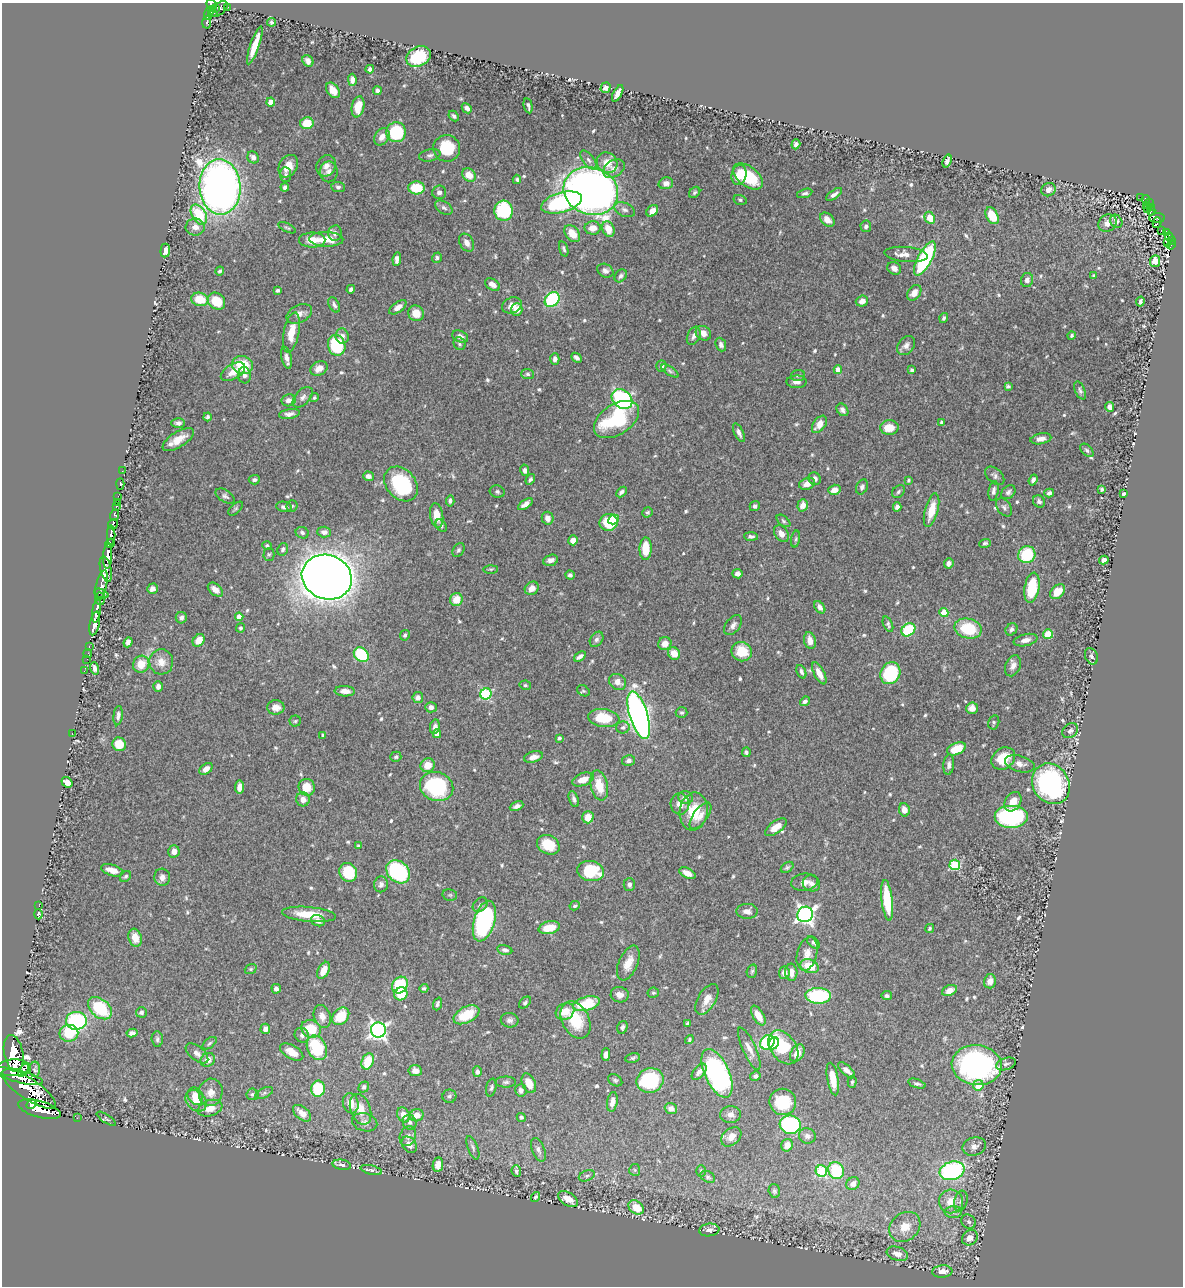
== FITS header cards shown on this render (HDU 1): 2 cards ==
NAXIS1  =                 1181
NAXIS2  =                 1284

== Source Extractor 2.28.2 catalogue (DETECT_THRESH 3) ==
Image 1181 x 1284 px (HDU 1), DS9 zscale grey, 1 PNG px = 1 image px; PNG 1185 x 1288 px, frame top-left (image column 1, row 1284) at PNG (2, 3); each listed source drawn as its Kron ellipse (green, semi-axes under 4 px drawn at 4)
Background 0.438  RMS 0.014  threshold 0.0416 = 3 sigma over >= 5 px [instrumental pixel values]
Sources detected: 652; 2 with non-positive FLUX_AUTO (blend fragments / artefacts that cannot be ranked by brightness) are neither listed nor drawn; of the other 650, the 500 brightest by FLUX_AUTO listed and drawn (150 fainter detections omitted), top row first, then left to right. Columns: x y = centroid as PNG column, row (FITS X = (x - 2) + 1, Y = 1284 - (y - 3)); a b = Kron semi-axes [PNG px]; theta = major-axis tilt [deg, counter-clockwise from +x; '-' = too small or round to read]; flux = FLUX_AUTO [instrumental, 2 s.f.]
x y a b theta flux
211 5 6 5 - 250
228 7 4 3 - 15
215 8 4 2 - 100
219 9 10 5 39 220
209 13 7 3 72 170
213 13 4 4 - 79
207 22 6 3 87 42
272 22 4 3 - 1.8
255 45 20 4 71 15
418 57 13 9 27 40
308 61 6 5 - 3.7
370 69 4 4 - 2.8
352 80 6 4 -88 4.1
606 88 5 4 - 4.1
333 90 9 5 -53 9.7
377 91 4 3 - 2.4
618 93 9 4 62 5
271 102 4 4 - 13
528 106 7 3 -77 2.2
358 107 10 6 78 15
467 108 6 4 -43 4.3
454 116 6 4 -47 2.6
307 123 7 6 - 18
396 132 10 10 - 56
382 137 9 7 54 7.2
796 144 5 4 - 2.8
447 148 13 13 - 36
430 155 11 6 13 3.2
253 157 6 5 - 5
588 160 11 5 -53 2.9
947 161 7 4 71 2.7
607 163 11 10 - 12
288 166 12 9 60 11
326 166 11 9 59 6.8
614 169 11 8 31 6
329 172 10 8 89 5.2
286 175 7 5 -86 2.5
469 175 7 6 - 11
739 175 10 7 78 16
748 176 17 9 -38 45
517 179 4 3 - 1.8
666 183 7 6 - 4.5
220 187 28 20 -86 670
285 187 4 4 - 3.2
338 187 7 5 -6 2.3
416 188 8 6 -4 28
1049 190 7 6 - 5.3
591 191 28 23 -20 830
439 192 7 7 - 3.9
695 192 6 5 - 1.7
805 193 8 4 17 2.2
834 194 9 4 36 3.7
1141 198 4 2 - 8.4
1146 199 4 3 - 45
740 200 7 5 -16 1.7
561 203 21 10 16 94
1149 203 3 2 - 13
1146 205 3 3 - 1.7
1151 207 3 2 - 11
444 208 9 6 -32 3.1
1148 208 3 2 - 3.1
624 210 11 6 -25 3.6
504 211 10 9 - 73
652 211 7 5 45 6.4
1151 211 4 2 - 6.9
199 215 11 7 -59 39
992 216 9 5 -61 20
930 218 6 5 - 15
1157 218 8 5 0 42
827 220 8 6 -43 6.7
1116 221 7 6 - 2.6
1107 223 9 8 - 6
1157 223 5 2 - 10
866 226 6 5 - 2.8
195 227 9 8 - 6.4
287 228 9 4 -27 1.6
593 228 8 6 0 8.3
608 229 8 6 -67 13
1161 230 4 3 - 16
1167 232 4 2 - 2.1
335 233 8 6 81 4
572 234 9 6 -54 13
1169 236 4 2 - 27
326 239 17 7 -2 18
312 240 13 7 0 14
1171 241 4 3 - 60
1168 242 3 2 - 1.9
467 243 9 6 -59 5.4
1171 245 4 2 - 14
564 249 8 4 -73 1.9
165 250 7 4 85 6.3
906 254 22 7 -6 7.5
437 258 5 4 - 2.3
925 258 19 7 62 94
397 259 7 4 84 4.5
1155 261 6 5 - 12
894 268 7 6 - 5
220 271 4 3 - 1.7
605 271 8 6 -27 3.8
621 276 7 5 49 2.4
1094 276 4 4 - 1.5
1027 280 7 6 - 3.8
492 285 8 5 -33 6.1
351 289 4 4 - 2.7
278 290 4 3 - 1.9
914 293 9 6 52 7.5
200 299 8 6 -13 24
552 299 8 6 50 67
216 301 9 7 -41 25
862 301 6 5 - 5.8
1140 302 5 3 - 2.4
334 305 8 5 -62 2.8
512 305 10 8 21 7.2
398 307 10 5 36 6.2
517 309 6 5 - 11
416 313 8 7 - 11
299 314 13 8 26 6.9
944 318 5 4 - 1.9
291 332 20 7 79 16
703 333 8 6 -38 7
342 336 7 6 - 5.2
694 336 9 6 67 4.2
1072 336 4 4 - 1.7
460 337 8 5 -25 5.4
460 344 6 6 - 2.2
337 345 10 8 -73 54
721 345 7 5 -69 2.9
906 345 11 7 51 5.8
286 358 11 5 -78 5.3
576 358 6 4 -42 2.7
555 359 6 4 87 3.5
242 365 10 9 - 29
661 366 5 5 - 3.4
319 368 9 6 28 6.5
838 370 4 4 - 9.1
912 370 3 3 - 2.4
670 371 10 4 -32 2.2
233 372 13 7 31 9.6
528 374 6 5 - 2.1
244 375 8 6 -85 3.5
798 375 7 5 7 2.2
797 382 10 6 -1 4.4
1008 386 4 3 - 1.7
1080 390 9 5 -67 2.8
303 397 12 7 48 4.1
314 398 5 4 - 1.5
622 399 11 9 -39 140
288 400 7 6 - 5.2
1110 407 5 4 - 4.2
842 410 7 5 -51 3.1
289 414 10 4 9 4.1
207 417 4 4 - 2.2
616 419 25 15 33 85
942 422 4 4 - 1.7
178 423 7 4 -1 2.6
819 424 10 6 54 10
889 428 9 7 0 15
739 433 10 4 -64 3.8
1041 439 10 5 10 5.5
178 440 18 7 32 14
1087 450 8 5 -45 2.2
525 470 6 4 -77 3.4
122 471 2 2 - 4.2
368 476 5 4 - 4.7
995 476 11 7 -42 3.5
530 479 6 4 58 2
815 479 6 6 - 4
254 480 5 4 - 2.3
909 480 4 3 - 1.5
1033 480 5 4 - 2.7
120 484 5 3 - 9.9
401 484 19 14 -48 74
807 484 8 6 18 7.9
862 487 8 5 66 2.9
1102 489 4 3 - 1.6
834 490 6 5 - 7.1
994 491 10 5 81 3.1
497 492 7 6 - 2.3
621 492 6 4 44 2.7
898 492 7 5 47 2
1008 492 8 6 43 2.7
1049 493 5 4 - 3.3
1124 494 4 3 - 2.1
118 496 2 2 - 5.5
225 496 10 6 -31 2.8
450 501 5 4 - 2.5
1039 501 6 5 - 2.9
117 502 2 2 - 5.7
525 504 8 4 34 4.9
803 505 6 5 - 7.1
116 506 3 3 - 35
292 506 5 5 - 1.5
755 506 5 5 - 2.7
284 507 8 5 -10 3.4
897 507 4 4 - 3.8
1004 507 10 6 -54 3.1
236 509 9 5 41 1.7
931 510 17 6 75 19
647 512 5 5 - 1.6
114 515 6 4 69 100
437 515 12 6 -81 14
548 518 6 6 - 5.3
614 519 5 4 - 9
783 521 8 4 -39 1.8
609 522 9 8 - 46
113 524 5 5 - 160
441 526 7 5 -54 1.9
324 532 7 5 -3 4.1
302 533 7 5 -22 2.6
781 534 9 6 -56 6.8
111 535 9 4 89 690
751 536 7 4 -2 2.6
796 539 8 3 79 1.6
573 540 5 5 - 7
110 543 5 4 - 350
985 543 6 4 20 2.1
267 546 5 4 - 1.7
283 549 6 5 - 2.6
646 549 11 6 89 23
458 550 7 5 58 2.3
269 554 6 5 - 1.8
1027 555 9 8 - 46
108 556 13 4 86 980
551 560 7 5 17 4.5
1104 560 5 4 - 4.8
949 563 5 4 - 3.3
106 569 13 5 -78 610
491 569 7 4 1 1.5
737 574 5 5 - 4.4
570 575 4 4 - 2.4
327 577 25 22 -21 2200
101 585 16 5 76 780
532 588 7 6 - 8.2
1032 588 15 7 80 40
152 589 5 5 - 4.1
215 590 8 5 -40 7.2
1058 592 8 6 43 14
101 594 7 2 -21 190
100 599 6 4 -85 250
456 600 6 6 - 14
820 607 7 4 -53 3.8
97 611 12 4 82 600
944 613 4 4 - 30
239 617 4 4 - 8.6
181 618 5 5 - 2.9
95 623 12 4 78 1000
888 624 8 4 -67 2.2
733 625 11 7 52 4.6
240 628 4 4 - 1.6
968 628 14 10 -12 39
1011 629 7 5 52 2.8
908 630 7 6 - 57
1048 634 5 4 - 35
405 635 5 4 - 2.1
596 639 8 6 56 2.6
199 640 7 5 52 12
1026 640 12 6 13 6
810 641 8 6 -75 7.1
128 642 5 4 - 3.1
665 644 7 6 - 8.9
89 647 3 2 - 21
742 652 10 9 - 22
88 653 4 2 - 10
674 653 6 5 - 11
361 655 8 6 -43 55
580 656 6 3 36 3.3
1091 656 8 6 -66 2.8
87 659 2 2 - 3.4
161 662 12 12 - 9.5
141 664 9 8 - 14
1013 666 11 7 67 5.4
95 668 6 4 -71 4
84 671 3 2 - 8.1
801 672 7 4 -67 2.6
819 673 12 5 -62 8.5
890 673 11 9 63 77
618 682 9 7 -35 6.5
525 685 6 4 -12 1.6
158 686 5 4 - 3.5
345 691 10 5 -4 6.4
583 691 7 5 -37 1.6
486 694 6 5 - 88
418 697 5 5 - 4.8
805 701 5 4 - 2.5
276 707 8 7 - 6.2
431 707 6 5 - 4
972 708 6 6 - 7.2
682 713 6 5 - 1.7
639 715 24 9 -73 560
118 716 10 4 83 3.4
604 718 16 9 -8 35
295 721 5 5 - 1.5
994 722 7 5 76 1.9
435 727 7 5 80 3.6
623 727 7 6 - 2.3
1070 731 8 6 37 3.3
72 733 3 2 - 140
437 734 4 4 - 5
323 735 4 3 - 2
559 738 4 3 - 1.8
119 744 7 6 - 16
956 749 10 6 23 22
746 752 5 4 - 2.1
396 757 5 5 - 1.9
533 757 10 5 14 6.1
1003 758 13 10 38 22
629 760 6 5 - 3.3
1020 764 15 8 -15 6.2
428 765 7 6 - 13
949 765 10 5 84 3.6
206 769 7 5 37 5.7
583 779 11 6 19 10
67 782 6 5 - 9.3
1051 784 21 18 -58 190
599 785 15 8 -77 20
437 786 17 14 -22 90
239 787 6 4 83 6.7
307 787 8 8 - 16
685 798 7 6 - 5.9
303 799 7 6 - 6.4
574 799 8 4 -71 2.8
1013 802 10 7 59 11
680 804 10 9 - 7.7
517 806 7 4 24 3.6
904 810 6 5 - 7.3
694 811 19 14 81 26
700 816 15 7 54 7.2
588 817 6 5 - 12
1011 817 17 11 0 130
776 827 12 6 36 11
548 845 12 9 -27 23
358 846 4 4 - 1.9
174 851 6 5 - 7.2
955 865 5 5 - 65
787 867 7 5 36 1.8
112 870 11 5 -17 11
591 871 13 10 -9 47
348 872 10 8 -64 36
398 872 13 10 -41 120
687 873 9 5 -27 7.1
126 876 6 5 - 1.8
162 877 8 8 - 4.8
804 882 13 8 8 6
811 883 9 7 -29 4.4
381 884 8 7 - 3.5
629 884 6 5 - 2.9
450 895 7 5 -11 1.7
887 900 20 5 -83 39
480 905 8 6 40 3
39 906 2 2 - 2.5
575 906 5 4 - 1.9
747 911 10 7 -2 5.2
38 914 5 3 - 1.7
309 914 27 7 -5 25
805 914 8 7 - 350
318 921 7 5 -20 4.9
484 921 21 10 73 160
549 928 11 6 13 19
930 928 5 3 - 1.5
135 938 9 6 -73 12
813 943 7 4 -44 2.5
505 950 7 4 -12 3.1
807 954 17 10 76 9.6
628 963 18 9 67 13
809 966 9 6 -20 22
251 969 6 4 21 1.5
324 970 9 5 63 11
752 971 7 5 72 1.5
791 972 8 6 -86 7.9
784 973 6 5 - 5
990 981 7 6 - 7.5
400 985 9 7 54 43
424 988 4 3 - 1.7
276 989 5 4 - 3.3
949 990 8 5 23 8.4
653 993 6 5 - 1.5
401 994 7 6 - 24
620 995 9 7 -12 6.2
818 996 13 8 -3 67
887 996 5 4 - 2.6
707 999 17 9 59 11
525 1002 7 4 42 1.6
438 1004 7 4 69 2.1
586 1004 14 6 15 37
100 1008 13 9 -40 52
565 1011 10 8 30 13
141 1012 5 5 - 2.3
466 1015 14 8 27 27
322 1016 12 8 -70 7.1
341 1016 9 7 46 28
758 1016 11 5 -60 11
510 1020 9 7 -10 3.1
576 1020 20 13 -62 33
76 1021 10 9 - 110
688 1024 4 3 - 1.8
622 1027 6 5 - 2.3
265 1029 5 5 - 4.9
311 1029 10 8 -28 24
378 1030 7 7 - 340
69 1033 9 8 - 37
132 1033 5 4 - 3.7
302 1035 8 7 - 3.5
157 1039 8 5 -85 2.4
689 1039 4 3 - 1.5
767 1042 8 6 46 57
209 1043 8 4 38 1.9
774 1043 6 5 - 18
783 1047 19 12 -54 49
317 1048 13 9 -64 51
749 1049 23 6 -66 8
292 1052 13 6 -31 12
14 1053 18 9 -79 3000
197 1053 13 7 -39 5.4
797 1053 9 6 57 9.5
606 1055 6 4 89 4.8
633 1058 7 5 11 1.8
208 1060 7 6 - 9.5
368 1061 8 5 68 30
1006 1064 10 6 16 2.8
977 1065 25 20 -7 260
13 1068 17 8 3 1800
35 1069 8 5 -90 2.8
24 1070 7 3 53 250
846 1070 10 5 -42 5.2
415 1071 7 5 -8 6.9
477 1072 5 4 - 2.7
699 1072 9 5 49 4.3
717 1073 26 12 -65 190
19 1076 25 6 -15 1500
755 1076 5 4 - 2.9
833 1079 16 5 -80 13
615 1080 7 5 -29 2
650 1080 13 12 - 63
506 1082 10 5 0 2.5
852 1082 6 4 89 1.5
529 1083 10 6 -65 12
917 1084 9 4 -19 2.6
978 1085 5 5 - 16
364 1087 6 5 - 2.6
491 1088 9 5 78 2.2
29 1089 32 10 -34 1900
318 1089 8 6 82 40
521 1090 6 5 - 4.1
211 1092 14 12 78 10
264 1093 9 5 25 2.3
252 1094 6 6 - 2.1
195 1096 9 7 -62 8.3
449 1096 7 6 - 2.4
196 1101 12 9 -46 12
612 1102 10 5 81 5.7
783 1102 13 13 - 37
351 1103 10 8 -76 11
31 1104 5 3 - 210
210 1108 13 8 18 11
39 1109 22 8 -16 2100
360 1109 16 10 -71 15
671 1109 6 5 - 5.2
302 1113 11 6 -40 8.4
730 1114 10 8 1 4.8
404 1115 8 6 -64 8.4
417 1115 7 6 - 8.5
521 1117 5 4 - 1.6
77 1118 2 2 - 6.2
106 1119 11 4 -33 1.5
365 1122 13 9 -15 5.8
410 1122 8 6 -62 3
790 1125 10 9 - 100
408 1136 10 8 71 4.5
807 1136 8 7 - 3.6
731 1137 11 8 41 8
409 1145 9 6 -52 5.2
787 1145 6 5 - 7.1
974 1146 12 9 16 5.3
473 1148 12 5 -69 3
538 1150 12 6 -69 4.4
342 1165 9 5 -10 3.3
438 1165 7 5 81 8.1
371 1170 11 4 -13 2.5
635 1170 6 5 - 1.5
516 1171 6 4 -84 1.9
701 1171 6 5 - 1.6
821 1171 6 5 - 68
836 1171 9 7 -68 47
952 1171 12 9 18 130
587 1176 8 5 21 2.3
708 1177 8 5 -29 2.1
853 1184 7 6 - 5.6
774 1191 7 5 -74 2
535 1197 5 4 - 1.8
568 1199 11 6 -32 12
951 1201 12 12 - 15
961 1201 10 6 73 3.5
636 1207 8 6 -40 16
953 1212 8 6 1 3.5
969 1222 8 6 -42 2.4
905 1227 17 13 41 18
709 1230 10 6 7 4.1
970 1238 8 7 - 6.9
897 1254 11 7 -19 7.3
942 1271 10 6 4 7.1
At the frame edge (FLAGS 8, measured only in part): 1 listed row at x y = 211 5
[150 fainter detections neither listed nor drawn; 2 non-positive-flux detections neither listed nor drawn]